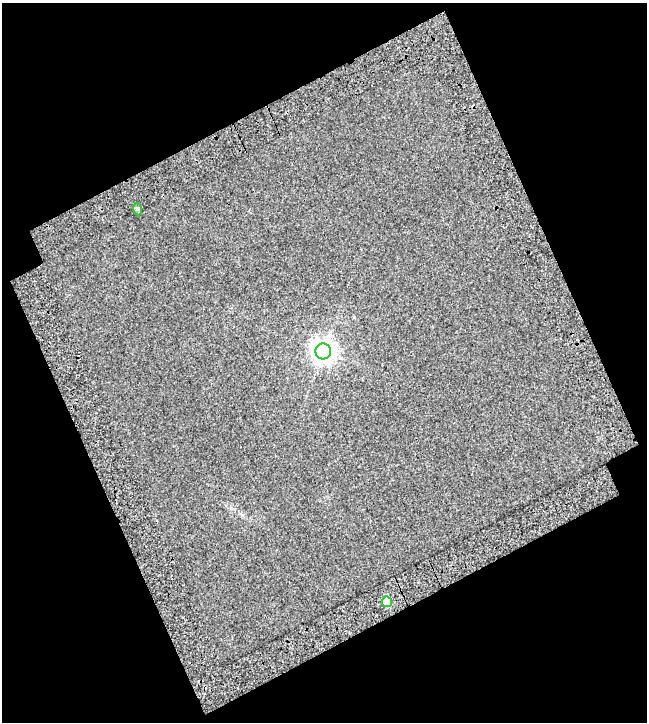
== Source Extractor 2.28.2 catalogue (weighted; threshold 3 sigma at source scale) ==
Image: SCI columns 76-720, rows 45-764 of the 796 x 809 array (HDU 1 of 3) = the unmasked area's bounding box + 8 px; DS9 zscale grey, full resolution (1 PNG px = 1 image px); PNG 649 x 724 px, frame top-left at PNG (2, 3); each listed source drawn as its Kron ellipse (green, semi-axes under 4 px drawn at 4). Shown black and unused: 45% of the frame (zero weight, under 3 of 5 exposures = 22% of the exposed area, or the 3 px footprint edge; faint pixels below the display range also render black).
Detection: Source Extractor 2.28.2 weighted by HDU 2 'WHT'. Background 0.0203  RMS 0.0093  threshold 0.0418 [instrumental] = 3 sigma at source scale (4.5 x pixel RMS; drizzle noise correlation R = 1.50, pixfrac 1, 0.0396/0.0396 arcsec/px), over >= 5 px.
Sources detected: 4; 1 cosmic-ray / hot-pixel residue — neither listed nor drawn; the other 3 listed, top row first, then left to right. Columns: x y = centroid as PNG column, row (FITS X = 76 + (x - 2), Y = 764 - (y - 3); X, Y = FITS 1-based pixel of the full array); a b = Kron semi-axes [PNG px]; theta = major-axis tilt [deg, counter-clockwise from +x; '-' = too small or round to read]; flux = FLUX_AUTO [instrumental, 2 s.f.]
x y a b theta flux
137 209 6 4 -71 1.1
323 351 8 8 - 620
387 602 5 5 - 23